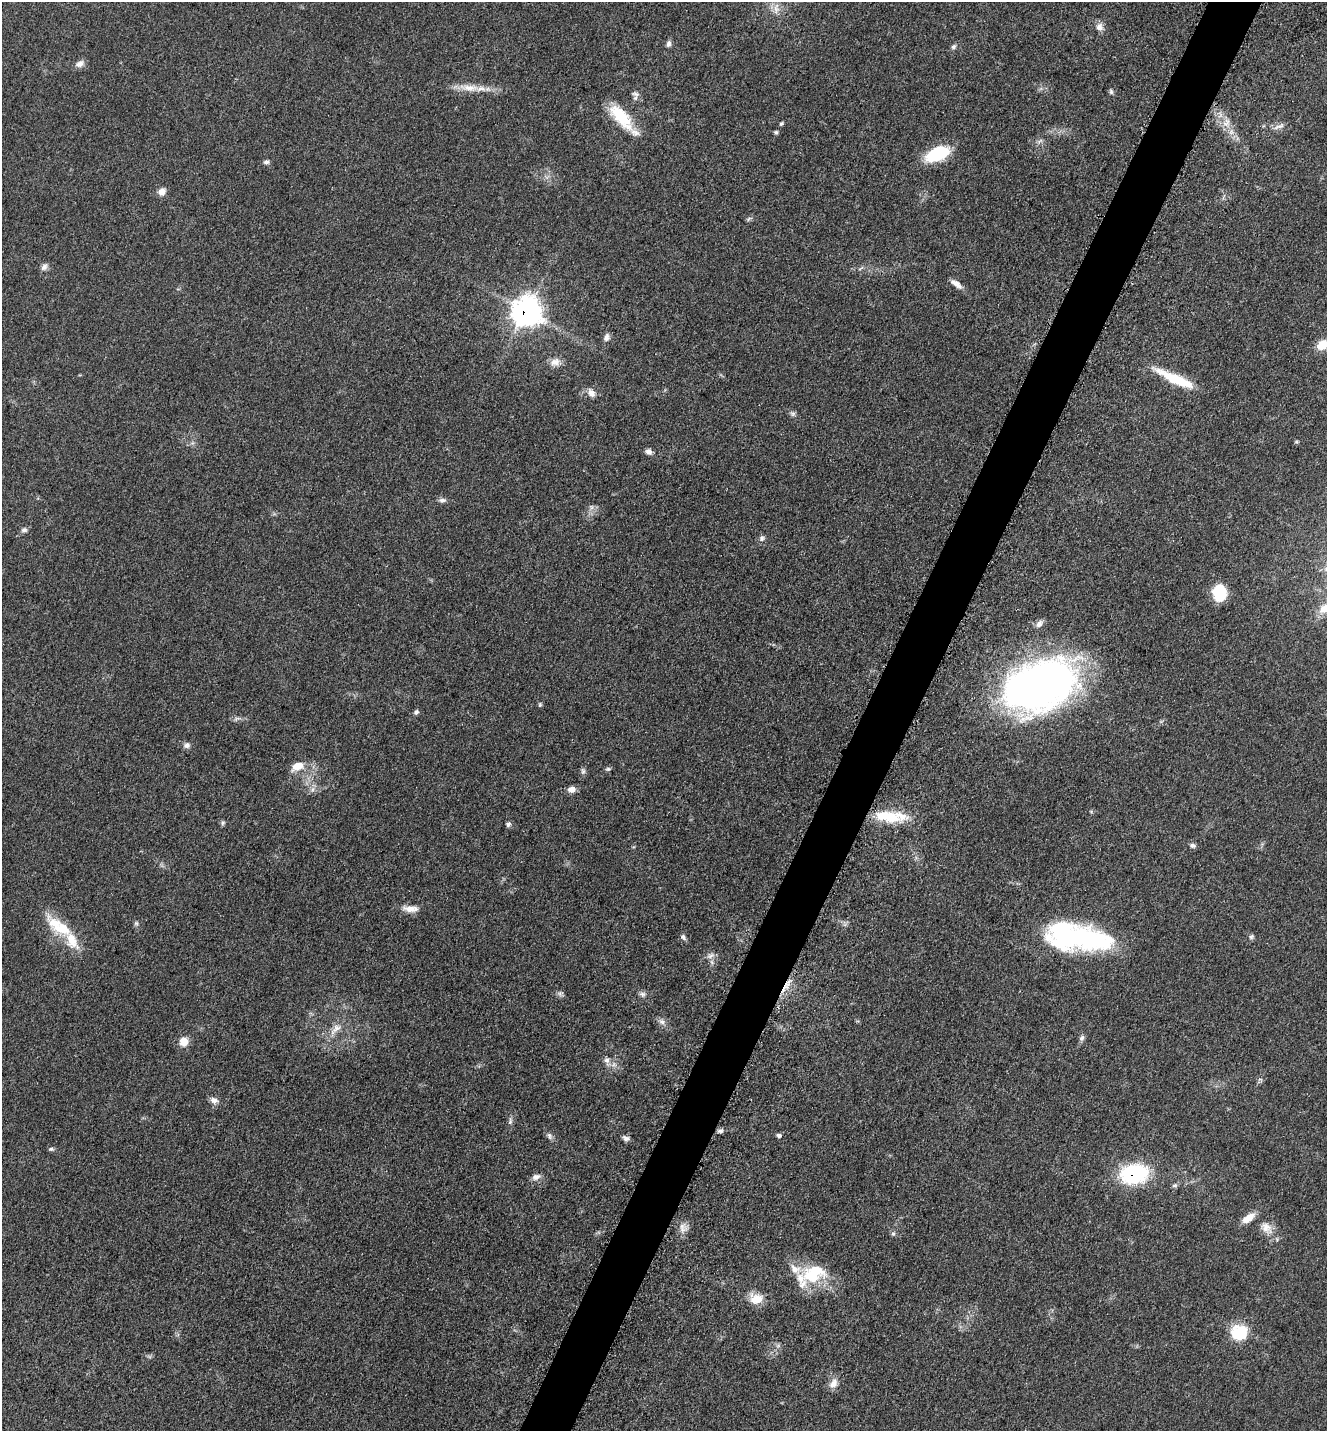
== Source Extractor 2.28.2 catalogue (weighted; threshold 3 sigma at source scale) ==
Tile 10 of 4 x 4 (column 2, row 3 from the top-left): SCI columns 1623-2947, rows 1468-2896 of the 5805 x 5772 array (HDU 1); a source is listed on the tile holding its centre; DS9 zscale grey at full resolution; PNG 1329 x 1433 px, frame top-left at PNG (2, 2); no overlay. Shown black and unused: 4% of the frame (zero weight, under 3 of 5 exposures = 3% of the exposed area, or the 3 px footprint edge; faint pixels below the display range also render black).
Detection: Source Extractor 2.28.2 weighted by HDU 2 'WHT'; one run over the whole footprint, this tile lists its part. Background 0.0639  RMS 0.0059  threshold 0.0265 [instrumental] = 3 sigma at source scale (4.5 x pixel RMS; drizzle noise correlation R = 1.50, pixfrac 1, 0.05/0.05 arcsec/px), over >= 5 px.
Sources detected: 94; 1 too faint to see at this stretch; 2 inside a brighter object's white glare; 1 cosmic-ray / hot-pixel residue — not listed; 6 inside a brighter listed object's ellipse — not listed separately; the other 84 listed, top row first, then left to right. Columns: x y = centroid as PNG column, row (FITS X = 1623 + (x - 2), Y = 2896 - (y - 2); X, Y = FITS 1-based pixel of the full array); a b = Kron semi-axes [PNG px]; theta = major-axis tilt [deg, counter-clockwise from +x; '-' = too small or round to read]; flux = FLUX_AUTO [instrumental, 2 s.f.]
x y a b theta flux
776 8 17 7 89 5.4
1099 27 11 10 - 3.6
668 44 9 6 82 1.9
953 47 7 6 - 1.4
80 64 12 8 25 3.2
469 88 32 10 -5 10
1111 92 7 5 -75 1.2
635 94 11 7 -18 2.2
622 118 41 13 -48 25
1226 123 13 9 44 4.8
781 124 5 4 - 0.97
1279 126 17 6 24 2.9
776 132 5 5 - 1
1040 141 8 4 37 1.3
937 154 22 11 23 34
266 162 7 5 6 1.6
162 191 10 9 - 3.8
748 219 8 4 33 1.1
44 267 11 8 53 2.5
861 268 8 3 32 0.91
956 284 16 6 -35 4.3
526 311 11 10 - 600
606 337 11 8 69 2.4
1322 345 10 8 38 11
555 362 15 10 22 4.8
1176 379 48 10 -24 24
591 393 11 8 -56 4
793 414 8 6 -14 1.5
1296 442 6 3 18 0.7
649 452 8 7 - 2.4
442 500 10 6 3 2
591 507 7 4 -90 1.4
24 530 8 6 3 1.8
762 538 8 7 - 1.8
1219 593 15 12 -74 24
1325 608 20 11 40 9.8
1039 624 11 7 50 2.9
1040 685 74 47 23 330
540 705 6 4 82 0.88
416 712 7 5 45 1.5
237 719 10 4 27 1.5
187 745 9 8 - 2.2
298 766 15 10 22 8.8
608 769 7 5 19 1.1
583 771 8 6 76 1.5
312 789 9 5 71 2.2
572 789 8 7 - 4
887 816 39 14 -8 23
223 823 7 6 - 1.2
508 824 6 5 - 1.7
1193 845 8 6 -8 1.7
410 909 19 8 -10 5.6
136 923 6 5 - 1.1
59 927 43 16 -36 24
683 937 9 6 -51 1.7
1082 937 70 25 -8 99
1251 937 7 6 - 1.3
710 956 12 6 26 2.7
560 993 8 7 - 1.6
642 994 8 8 - 2
662 1022 9 7 -25 2.6
336 1029 23 9 44 7
1082 1038 9 6 61 1.8
184 1042 11 10 - 6.4
607 1060 8 7 - 2.6
214 1100 11 8 -23 3
510 1121 12 5 79 1.8
720 1131 8 5 8 1.6
779 1135 6 6 - 1.4
549 1136 9 7 -77 1.9
626 1138 8 6 -14 2.1
51 1149 8 5 -8 1.1
1134 1174 27 18 8 52
536 1177 12 8 18 2.9
1175 1185 8 5 15 1.3
1248 1218 18 8 35 6.5
1266 1228 21 13 -44 7.9
682 1230 15 7 26 3.6
893 1234 6 5 - 1.1
811 1276 31 21 -22 25
756 1299 17 13 -13 9.1
1239 1332 19 17 21 20
778 1346 7 4 1 1.3
833 1383 14 9 58 4.9
Overlapping masked pixels (flux is a lower limit): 2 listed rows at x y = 526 311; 1134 1174
Isophote crosses this tile's border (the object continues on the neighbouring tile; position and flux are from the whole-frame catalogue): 2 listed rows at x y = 1322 345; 1325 608